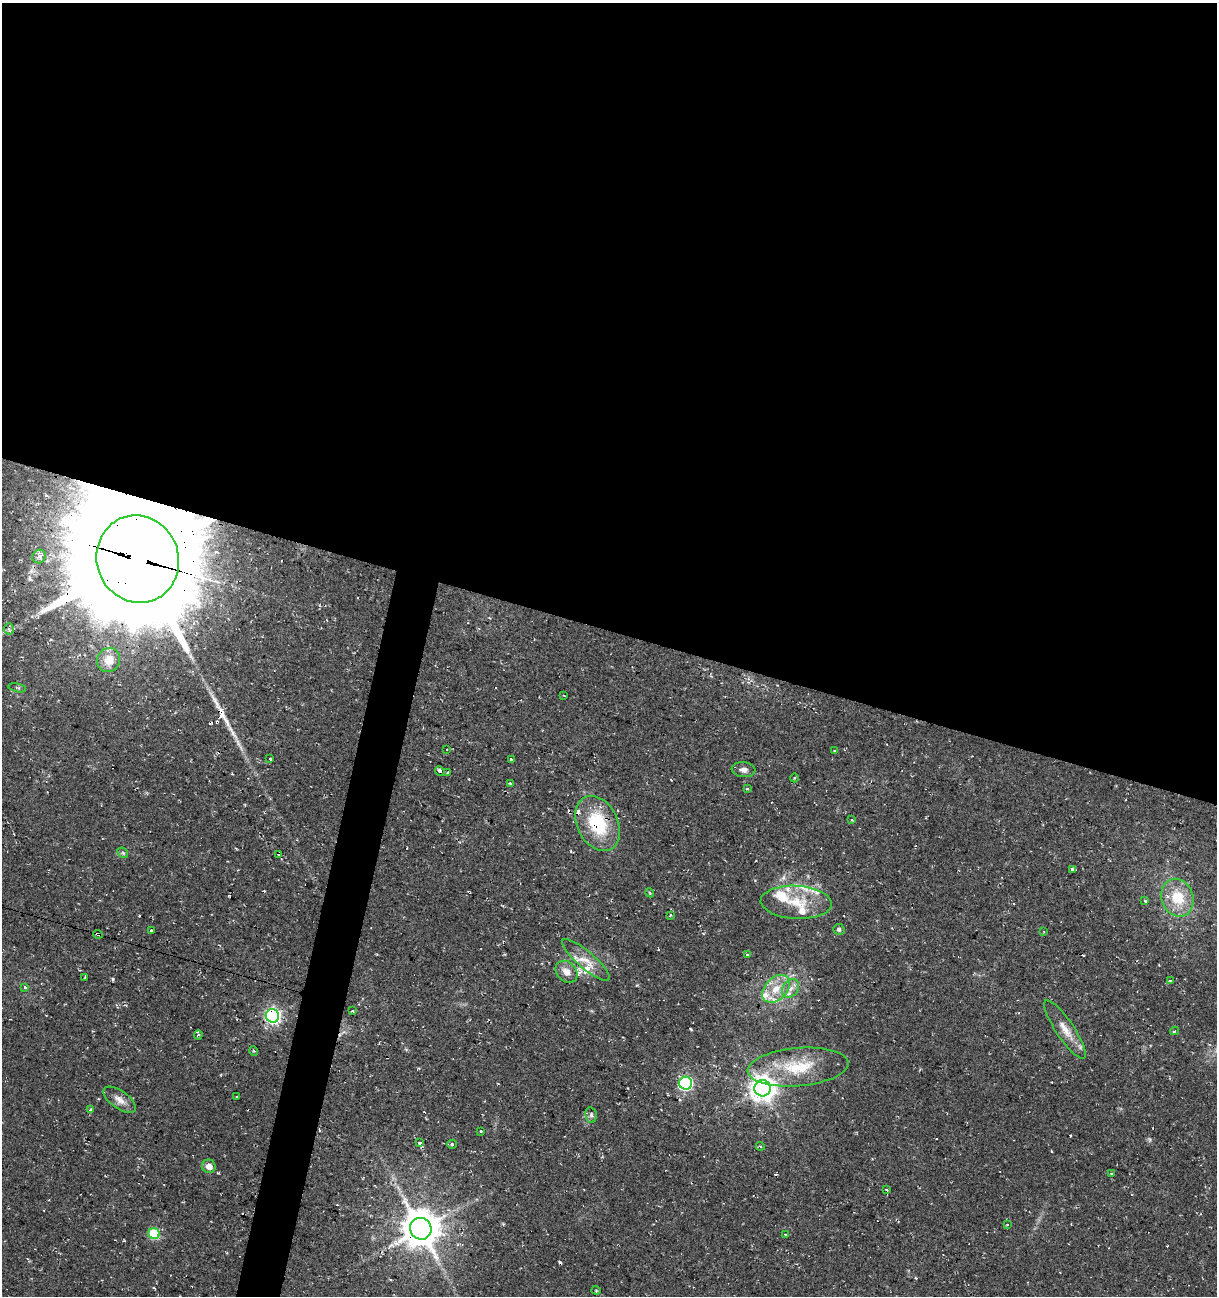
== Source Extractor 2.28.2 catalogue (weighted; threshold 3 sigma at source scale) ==
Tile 3 of 4 x 4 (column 3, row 1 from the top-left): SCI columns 2712-3926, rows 3882-5175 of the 5362 x 5188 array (HDU 1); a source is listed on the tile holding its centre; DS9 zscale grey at full resolution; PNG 1219 x 1298 px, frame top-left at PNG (2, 3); each listed source drawn as its Kron ellipse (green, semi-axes under 4 px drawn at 4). Shown black and unused: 51% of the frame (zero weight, under 2 of 3 exposures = <1% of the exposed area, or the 3 px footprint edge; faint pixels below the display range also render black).
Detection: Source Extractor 2.28.2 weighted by HDU 2 'WHT'; one run over the whole footprint, this tile lists its part. Background 0.0395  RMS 0.004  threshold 0.0181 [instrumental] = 3 sigma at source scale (4.5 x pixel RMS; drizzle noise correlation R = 1.50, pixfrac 1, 0.0396/0.0396 arcsec/px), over >= 5 px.
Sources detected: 99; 1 too faint to see at this stretch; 25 cosmic-ray / hot-pixel residue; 1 long thin detection or spike segment (spike, bleed or trail) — neither listed nor drawn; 9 inside a brighter listed object's ellipse — not listed separately; the other 63 listed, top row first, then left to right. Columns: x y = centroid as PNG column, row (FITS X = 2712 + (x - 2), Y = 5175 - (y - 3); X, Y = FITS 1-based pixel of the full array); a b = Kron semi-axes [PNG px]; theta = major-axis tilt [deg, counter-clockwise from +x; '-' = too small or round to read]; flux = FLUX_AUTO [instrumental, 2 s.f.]
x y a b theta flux
39 556 7 6 - 1.7
138 559 44 41 -71 13000
9 629 5 5 - 0.74
109 660 12 11 - 6.1
17 688 9 3 -12 0.5
564 696 3 2 - 0.26
447 749 3 3 - 1.9
834 751 3 3 - 0.71
270 759 3 3 - 2
512 759 4 3 - 0.8
744 770 12 7 -5 2.1
440 771 5 3 - 2.8
448 773 3 3 - 0.91
794 778 4 3 - 0.36
510 783 3 3 - 0.84
747 789 3 3 - 0.56
852 820 4 3 - 0.41
598 823 29 20 -63 23
123 853 6 4 -44 0.72
278 854 3 2 - 0.58
1072 869 3 3 - 2.5
650 893 4 3 - 0.41
1177 898 19 16 -70 13
1145 901 3 3 - 2
796 902 35 16 -3 14
670 915 4 3 - 0.57
839 929 5 5 - 1.1
151 931 4 3 - 1.1
1044 931 3 2 - 0.35
98 934 5 3 - 1.5
747 955 3 2 - 0.48
586 960 30 8 -41 5.8
566 972 12 9 -44 3.6
85 977 3 2 - 0.42
1170 980 3 2 - 0.41
25 987 3 3 - 1.3
791 988 10 7 51 2.3
776 989 16 11 44 6.6
352 1011 3 3 - 0.44
272 1016 7 6 - 130
1065 1029 35 9 -56 6
1175 1031 4 3 - 0.43
198 1035 4 4 - 0.76
254 1051 5 3 - 0.38
798 1067 51 19 5 19
686 1083 6 6 - 69
763 1088 8 8 - 440
237 1096 2 2 - 0.35
120 1100 19 9 -35 3.2
91 1110 4 3 - 1.6
591 1115 8 5 -79 0.99
481 1131 3 3 - 1.3
420 1143 3 3 - 1.9
452 1144 4 4 - 0.68
760 1146 4 3 - 0.44
209 1166 7 6 - 3.3
1111 1173 3 2 - 0.4
886 1190 3 2 - 0.66
1007 1225 4 3 - 0.62
421 1229 11 10 - 1100
154 1233 6 5 - 23
785 1234 3 3 - 0.75
596 1290 4 4 - 0.47
Overlapping masked pixels (flux is a lower limit): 6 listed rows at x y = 138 559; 598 823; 98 934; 272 1016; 798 1067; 421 1229
Unlisted compact peaks at least as high as the median listed source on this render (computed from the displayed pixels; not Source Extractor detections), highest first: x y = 691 1029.